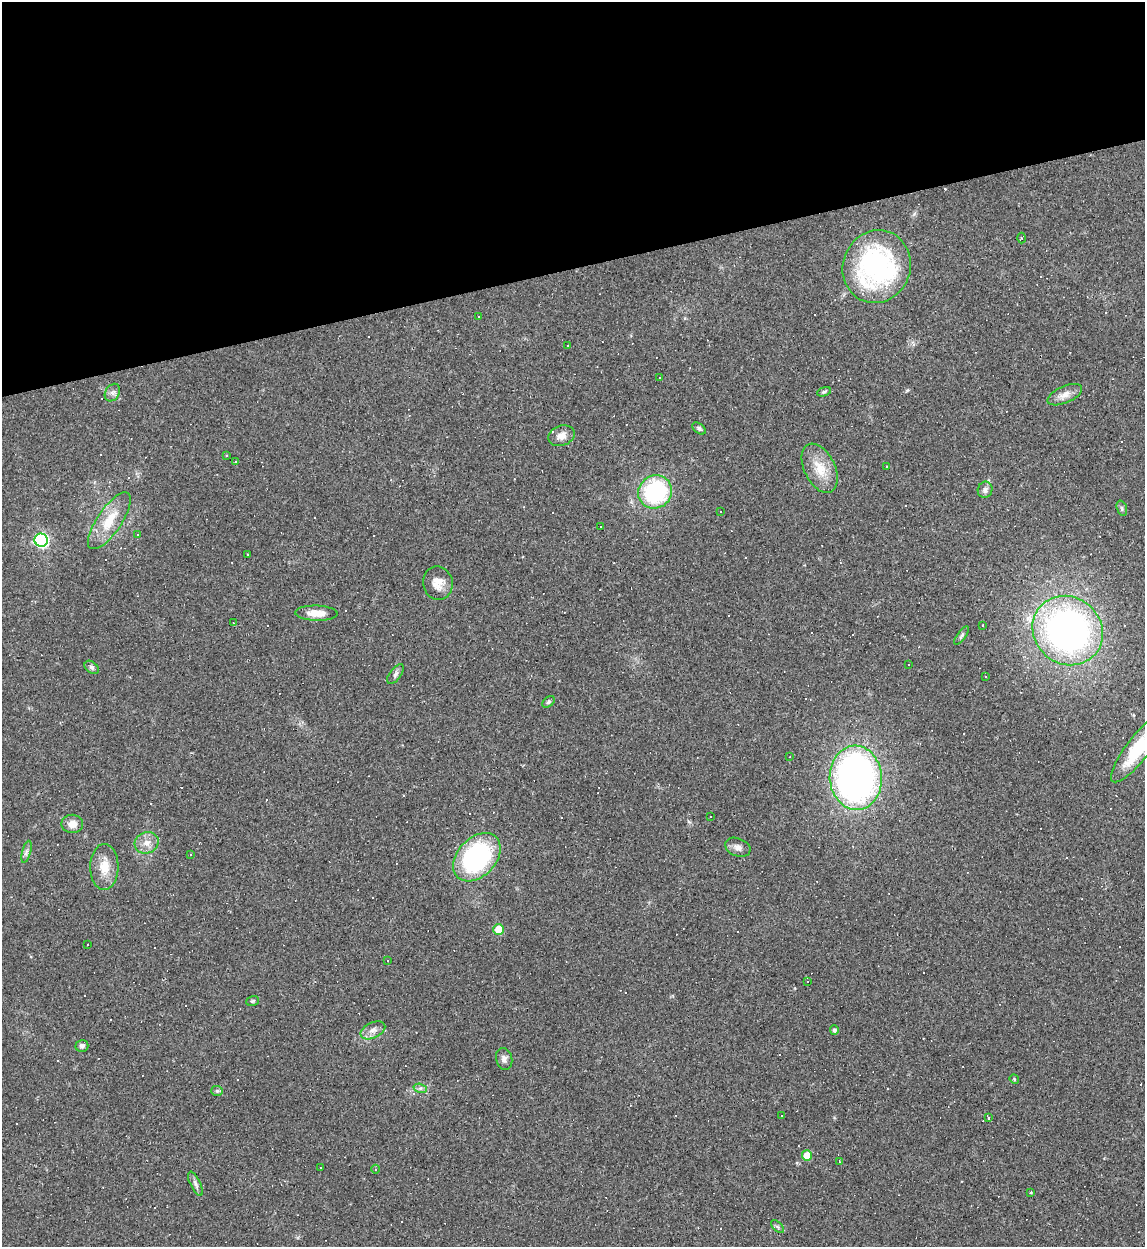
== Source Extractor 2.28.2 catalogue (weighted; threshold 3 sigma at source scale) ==
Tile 3 of 4 x 4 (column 3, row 1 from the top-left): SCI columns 2423-3565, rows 3737-4981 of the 4959 x 4984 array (HDU 1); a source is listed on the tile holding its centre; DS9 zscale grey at full resolution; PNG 1147 x 1249 px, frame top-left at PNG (2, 2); each listed source drawn as its Kron ellipse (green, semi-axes under 4 px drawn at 4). Shown black and unused: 21% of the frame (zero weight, under 2 of 3 exposures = <1% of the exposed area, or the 3 px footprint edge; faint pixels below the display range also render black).
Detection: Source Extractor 2.28.2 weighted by HDU 2 'WHT'; one run over the whole footprint, this tile lists its part. Background 0.0561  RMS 0.0052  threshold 0.0234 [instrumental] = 3 sigma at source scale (4.5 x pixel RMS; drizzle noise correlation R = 1.50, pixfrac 1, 0.05/0.05 arcsec/px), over >= 5 px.
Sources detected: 124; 58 cosmic-ray / hot-pixel residue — neither listed nor drawn; the other 66 listed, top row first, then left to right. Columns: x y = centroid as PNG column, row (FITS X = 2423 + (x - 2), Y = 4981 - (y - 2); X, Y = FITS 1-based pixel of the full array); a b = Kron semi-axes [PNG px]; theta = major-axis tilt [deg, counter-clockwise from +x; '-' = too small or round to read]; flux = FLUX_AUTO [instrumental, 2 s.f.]
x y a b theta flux
1022 238 5 3 - 0.46
877 267 37 34 69 95
479 317 2 2 - 0.4
568 345 3 2 - 0.45
660 378 3 2 - 0.59
824 392 7 4 21 0.81
112 393 9 7 57 2
1065 395 18 8 24 4.4
699 428 8 5 -38 1
561 436 13 10 18 4
226 455 3 2 - 0.46
235 462 3 2 - 0.39
887 466 4 2 - 0.38
820 468 26 15 -64 11
985 490 8 7 - 2
655 492 17 16 - 51
1122 508 8 5 -71 1.1
720 512 3 3 - 2
109 521 33 12 56 14
601 526 2 2 - 0.5
138 535 3 3 - 1.3
41 540 7 6 - 120
247 554 3 2 - 0.47
438 583 17 15 -79 6.1
316 613 21 7 -1 6.5
233 623 2 2 - 0.43
983 625 3 2 - 0.72
1068 631 36 33 -41 200
962 636 11 3 53 1.1
909 665 2 2 - 0.43
92 667 8 5 -39 1.3
395 674 11 5 54 1.7
986 677 2 2 - 0.48
549 702 7 5 41 0.95
1138 748 42 11 52 25
789 757 3 2 - 0.37
856 778 32 26 -86 210
710 816 3 2 - 0.49
72 824 11 9 -1 4.3
147 843 12 10 24 4.6
738 847 13 9 -21 2.8
26 852 11 3 75 1.4
191 854 3 2 - 0.69
477 857 28 19 47 85
104 867 23 14 89 9.6
499 929 5 5 - 12
87 944 3 3 - 1.6
388 960 3 3 - 1.4
807 981 2 2 - 0.36
253 1001 6 5 - 0.76
373 1030 13 7 26 3.2
834 1030 5 4 - 1.4
82 1046 6 6 - 1.7
504 1059 11 8 -77 2.3
1014 1079 5 4 - 0.55
420 1088 7 4 -17 1.2
217 1091 6 5 - 0.9
782 1115 3 2 - 0.62
988 1118 3 2 - 0.78
807 1156 5 5 - 10
839 1161 3 2 - 0.51
320 1167 2 2 - 0.28
375 1169 4 3 - 0.54
195 1184 13 5 -64 1.9
1031 1192 3 3 - 0.45
777 1227 8 4 -45 1
Isophote crosses this tile's border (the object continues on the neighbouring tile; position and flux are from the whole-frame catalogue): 1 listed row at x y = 1138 748
Unlisted compact peaks at least as high as the median listed source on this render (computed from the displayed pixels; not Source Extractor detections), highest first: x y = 907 390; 914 214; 689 822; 795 988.